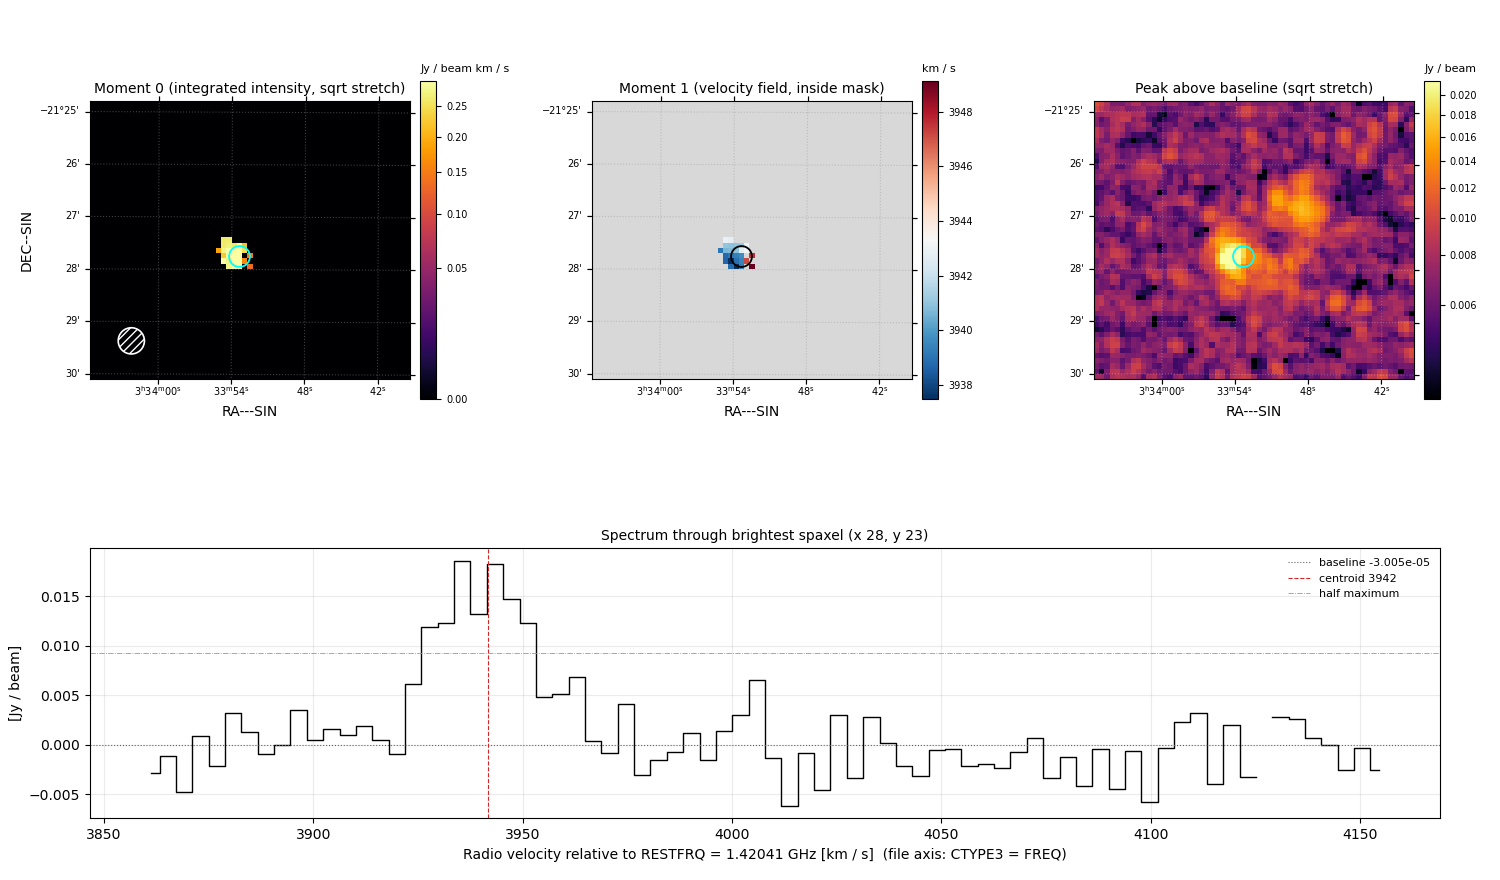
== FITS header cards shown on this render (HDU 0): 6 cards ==
BUNIT   = 'Jy/beam '
CTYPE1  = 'RA---SIN'
CTYPE2  = 'DEC--SIN'
CTYPE3  = 'FREQ    '
NAXIS3  =                   76
RESTFRQ =    1.42040575179E+09

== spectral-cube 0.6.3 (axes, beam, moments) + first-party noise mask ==
SpectralCube HDU 0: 76 channels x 53 x 61 spaxels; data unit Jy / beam (no OBJECT/TELESCOP card: untitled figure)
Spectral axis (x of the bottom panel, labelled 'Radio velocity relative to RESTFRQ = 1.42041 GHz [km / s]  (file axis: CTYPE3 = FREQ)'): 3861 .. 4154 km / s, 76 channels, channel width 3.91 km / s
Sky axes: RA---SIN/DEC--SIN; field 6.1' x 5.3' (6 arcsec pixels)
Beam (drawn as the hatched ellipse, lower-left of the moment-0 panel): BMAJ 30 arcsec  BMIN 30 arcsec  BPA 0 deg
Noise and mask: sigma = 2.8e-03 Jy / beam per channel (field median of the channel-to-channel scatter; agrees with the line-free scatter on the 3193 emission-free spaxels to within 1%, no correlation factor applied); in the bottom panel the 68 channels outside the line scatter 3.1e-03 Jy / beam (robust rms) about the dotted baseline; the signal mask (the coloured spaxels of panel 2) covers <1% of the field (2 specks smaller than half a beam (14.2 px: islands under 15 px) dropped from it)
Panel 1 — Moment 0 (line voxels x channel width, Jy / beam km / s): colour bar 0 .. 0.295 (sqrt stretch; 0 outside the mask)
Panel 2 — Moment 1 (intensity-weighted velocity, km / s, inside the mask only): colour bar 3937.5 .. 3949.1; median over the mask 3940.7
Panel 3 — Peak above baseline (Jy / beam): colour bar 0.0045 .. 0.0215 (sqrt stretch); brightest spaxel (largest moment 0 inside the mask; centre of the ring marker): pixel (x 28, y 23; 0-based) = FK5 03h33m53.5s -21d27m40s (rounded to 0.5 s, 10 arcsec steps: no finer than the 6 arcsec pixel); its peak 0.0187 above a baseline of -3.005e-05
Panel 4 — spectrum at that spaxel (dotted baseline -3.005e-05 Jy / beam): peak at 3936 km / s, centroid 3942 km / s (red dashed line; intensity-weighted over the run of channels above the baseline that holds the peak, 3922 .. 3969 km / s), W50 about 27 km / s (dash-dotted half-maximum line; edge to edge of the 7 channels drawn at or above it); detected line 3926 .. 3953 km / s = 7 of 76 channels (9%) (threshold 4 sigma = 0.011 Jy / beam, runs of >= 3 channels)